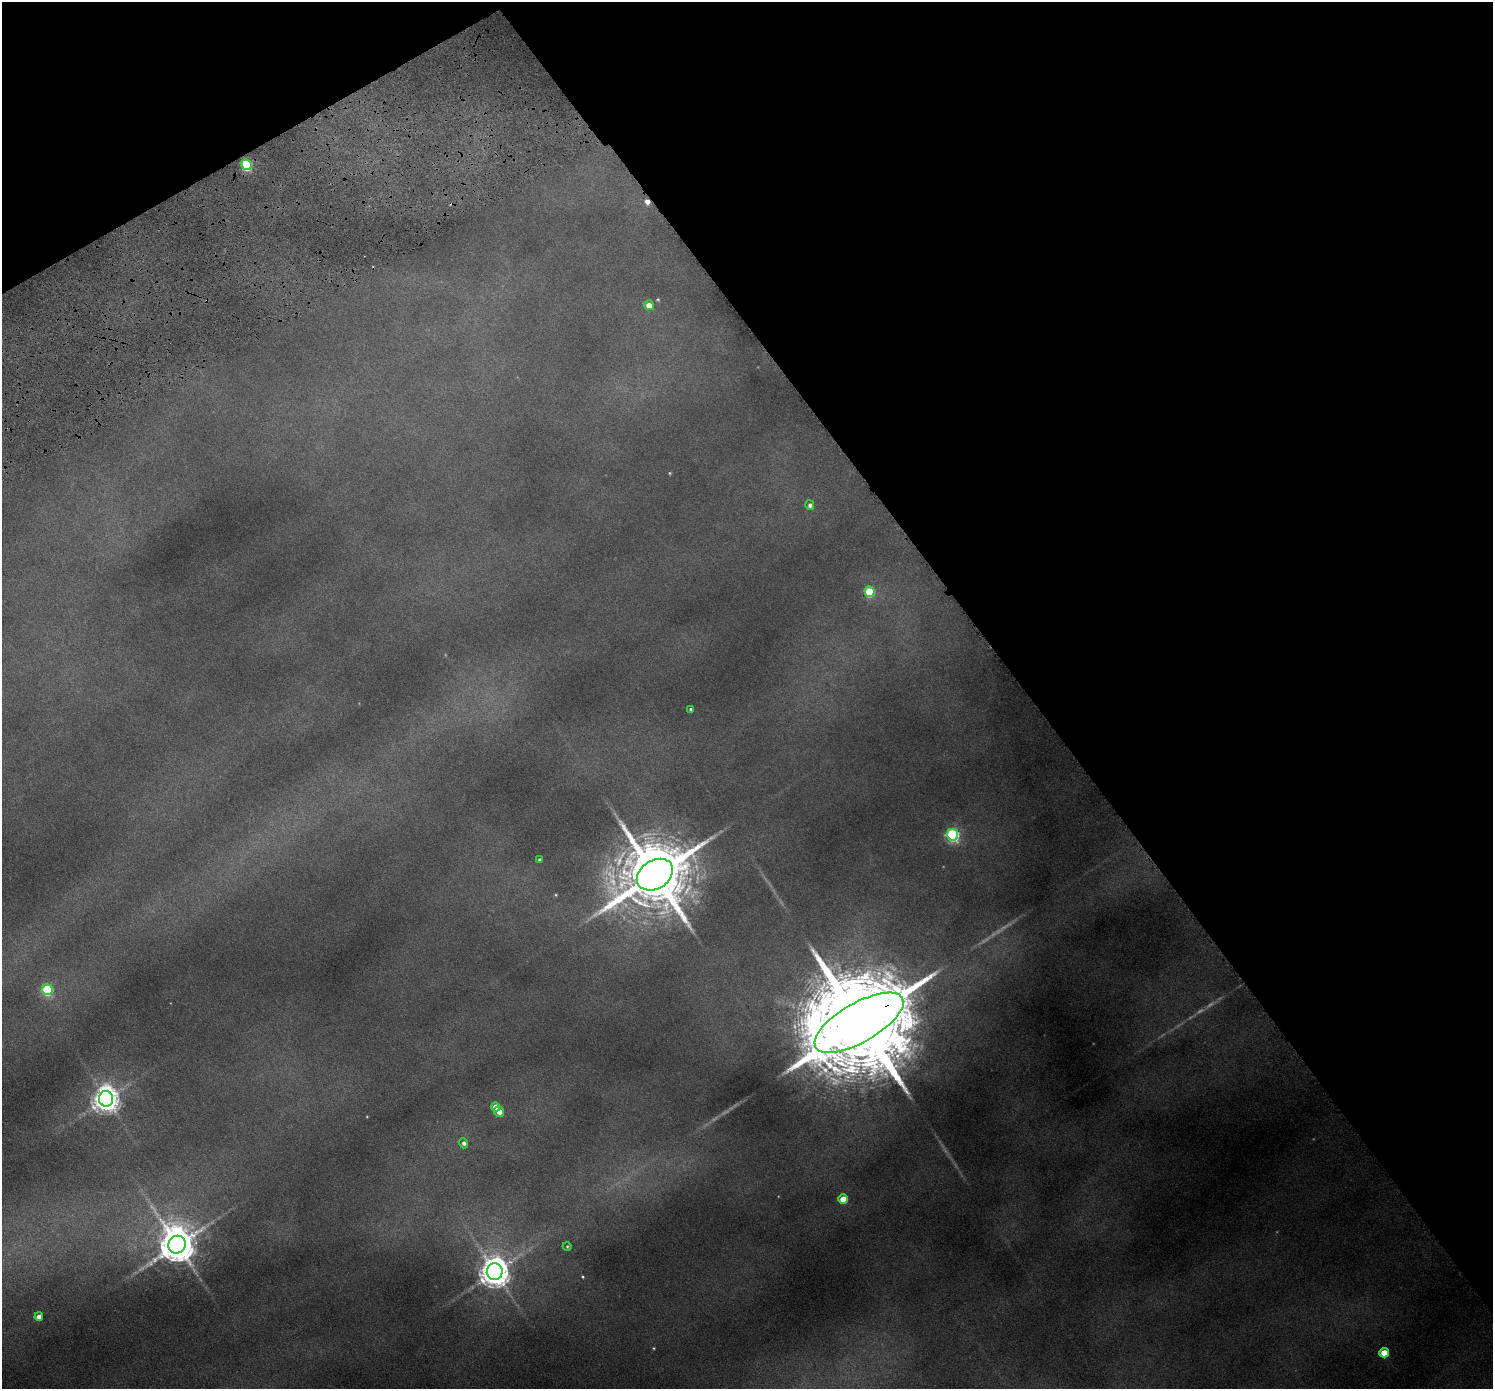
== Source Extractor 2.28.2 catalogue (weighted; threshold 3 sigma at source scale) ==
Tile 3 of 4 x 4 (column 3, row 1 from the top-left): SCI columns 2988-4478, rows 4322-5708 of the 5973 x 6009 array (HDU 1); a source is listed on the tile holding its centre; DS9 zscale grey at full resolution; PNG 1495 x 1391 px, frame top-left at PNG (2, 2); each listed source drawn as its Kron ellipse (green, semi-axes under 4 px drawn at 4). Shown black and unused: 35% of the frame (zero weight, under 4 of 8 exposures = <1% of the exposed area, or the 3 px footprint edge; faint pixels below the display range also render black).
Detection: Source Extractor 2.28.2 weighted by HDU 2 'WHT'; one run over the whole footprint, this tile lists its part. Background 0.141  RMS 0.0091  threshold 0.037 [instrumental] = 3 sigma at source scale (4.09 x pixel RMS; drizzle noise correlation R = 1.36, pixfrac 0.8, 0.05/0.05 arcsec/px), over >= 5 px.
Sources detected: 22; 1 inside a brighter object's white glare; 1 cosmic-ray / hot-pixel residue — neither listed nor drawn; the other 20 listed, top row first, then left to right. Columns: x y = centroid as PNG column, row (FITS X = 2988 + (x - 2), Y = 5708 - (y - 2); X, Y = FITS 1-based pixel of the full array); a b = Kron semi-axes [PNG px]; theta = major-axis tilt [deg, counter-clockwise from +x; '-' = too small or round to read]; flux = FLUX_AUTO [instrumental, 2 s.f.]
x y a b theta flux
246 165 5 5 - 45
649 305 5 4 - 5.2
810 505 5 4 - 1.5
869 592 5 5 - 24
691 709 3 3 - 0.8
953 835 6 5 - 78
540 860 3 3 - 1.2
655 875 19 14 33 5100
47 990 5 5 - 42
859 1023 50 19 30 21000
106 1099 8 7 - 470
496 1107 4 4 - 6.7
499 1111 5 5 - 4
464 1143 5 4 - 1.6
843 1199 5 4 - 9.1
177 1245 9 8 - 1300
567 1246 4 3 - 0.52
495 1272 8 8 - 750
39 1317 4 4 - 3.2
1384 1353 4 4 - 10
Overlapping masked pixels (flux is a lower limit): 1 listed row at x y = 859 1023